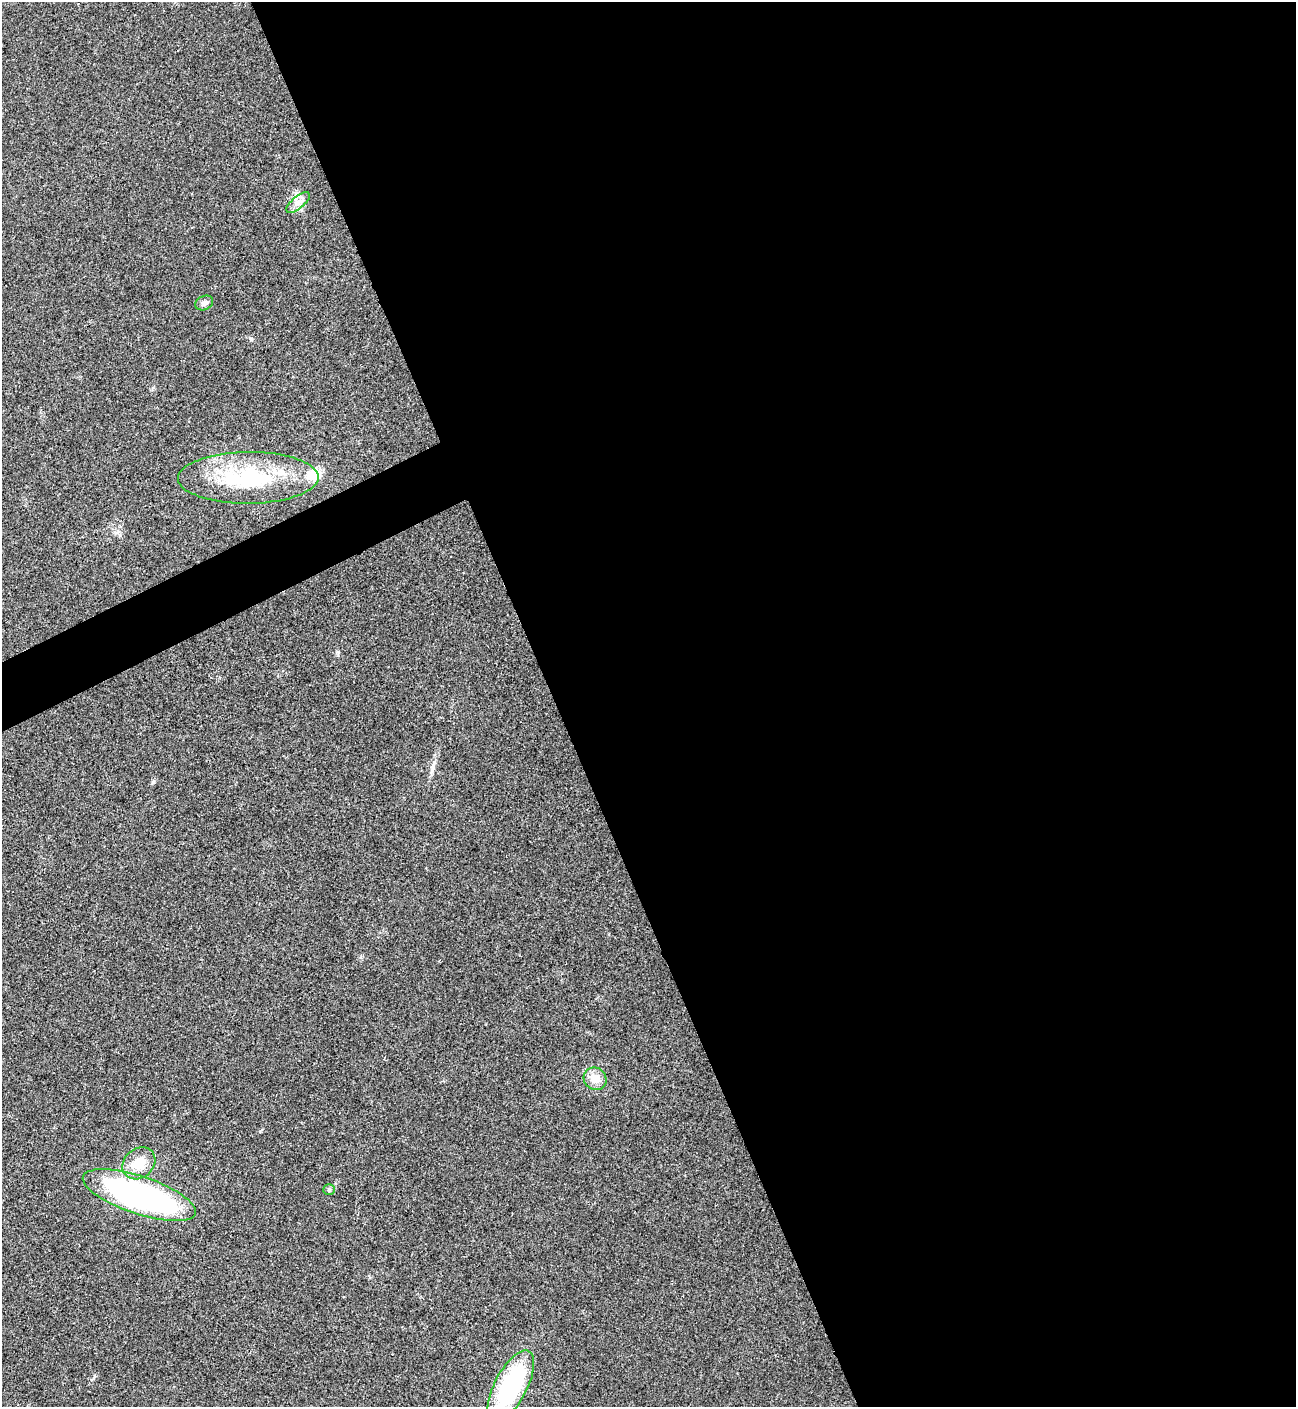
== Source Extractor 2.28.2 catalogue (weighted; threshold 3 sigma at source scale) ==
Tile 8 of 4 x 4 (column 4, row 2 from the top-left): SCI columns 4174-5467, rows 2815-4219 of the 5624 x 5637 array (HDU 1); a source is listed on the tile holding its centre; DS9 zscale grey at full resolution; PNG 1298 x 1409 px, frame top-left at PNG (2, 2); each listed source drawn as its Kron ellipse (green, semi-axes under 4 px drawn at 4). Shown black and unused: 59% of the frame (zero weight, under 3 of 4 exposures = <1% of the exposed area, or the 3 px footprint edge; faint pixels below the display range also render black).
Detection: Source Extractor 2.28.2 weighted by HDU 2 'WHT'; one run over the whole footprint, this tile lists its part. Background 0.0203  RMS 0.0056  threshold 0.0251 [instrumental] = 3 sigma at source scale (4.5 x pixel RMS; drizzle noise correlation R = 1.50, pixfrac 1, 0.05/0.05 arcsec/px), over >= 5 px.
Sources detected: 9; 1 inside a brighter listed object's ellipse — not listed separately; the other 8 listed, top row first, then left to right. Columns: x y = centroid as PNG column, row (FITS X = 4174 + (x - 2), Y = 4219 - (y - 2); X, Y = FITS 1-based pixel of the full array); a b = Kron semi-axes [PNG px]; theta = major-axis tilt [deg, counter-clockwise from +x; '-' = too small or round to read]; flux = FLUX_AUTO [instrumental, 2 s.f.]
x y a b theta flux
298 202 14 6 39 3.4
204 303 9 7 27 2
248 478 70 26 1 55
595 1079 12 11 - 6.4
139 1163 18 14 41 12
329 1190 5 5 - 0.91
139 1195 59 19 -18 150
511 1386 39 16 62 75